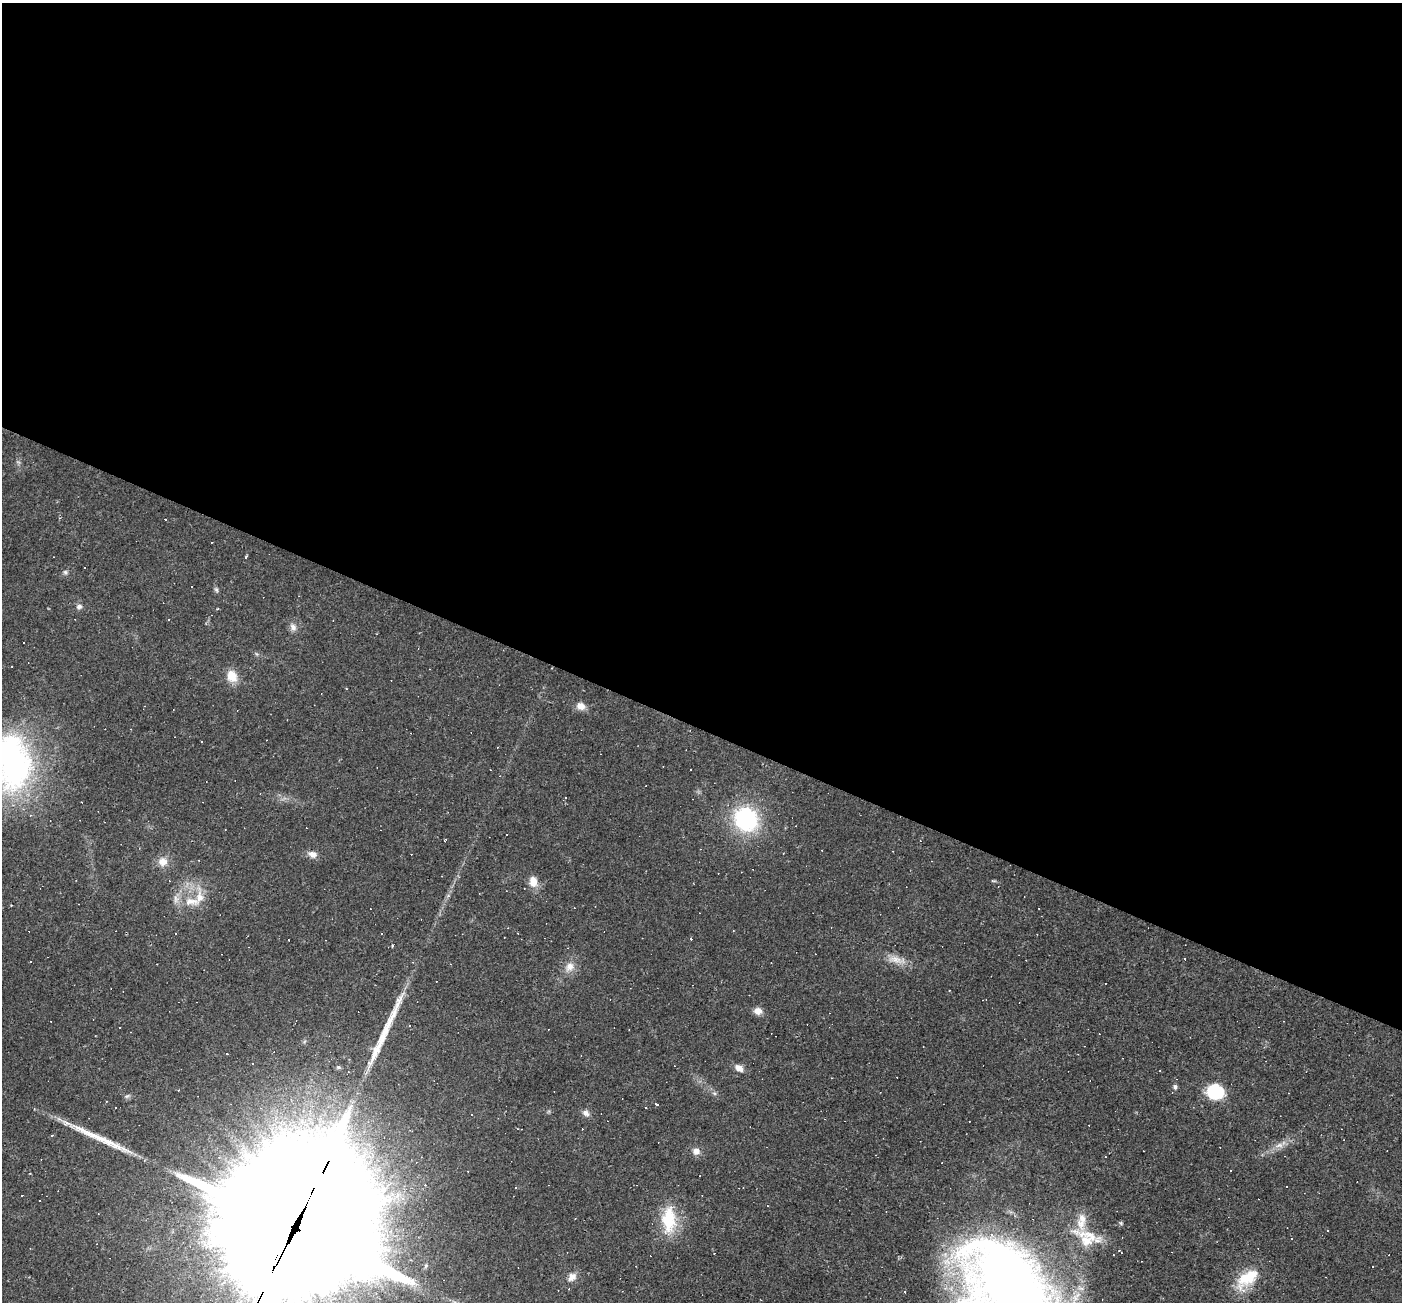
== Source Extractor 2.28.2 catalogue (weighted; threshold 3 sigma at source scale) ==
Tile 3 of 4 x 4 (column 3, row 1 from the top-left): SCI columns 2799-4198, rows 4174-5473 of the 5597 x 5610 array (HDU 1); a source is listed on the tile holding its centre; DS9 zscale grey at full resolution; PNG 1404 x 1304 px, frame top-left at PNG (2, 3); no overlay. Shown black and unused: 56% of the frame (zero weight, under 2 of 3 exposures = <1% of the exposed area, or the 3 px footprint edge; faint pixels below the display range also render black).
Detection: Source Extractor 2.28.2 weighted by HDU 2 'WHT'; one run over the whole footprint, this tile lists its part. Background 0.0188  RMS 0.0044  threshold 0.0199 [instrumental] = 3 sigma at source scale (4.5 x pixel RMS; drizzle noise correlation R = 1.50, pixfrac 1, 0.05/0.05 arcsec/px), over >= 5 px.
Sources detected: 110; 50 cosmic-ray / hot-pixel residue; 2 long thin detections or spike segments (spike, bleed or trail) — not listed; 3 inside a brighter listed object's ellipse — not listed separately; the other 55 listed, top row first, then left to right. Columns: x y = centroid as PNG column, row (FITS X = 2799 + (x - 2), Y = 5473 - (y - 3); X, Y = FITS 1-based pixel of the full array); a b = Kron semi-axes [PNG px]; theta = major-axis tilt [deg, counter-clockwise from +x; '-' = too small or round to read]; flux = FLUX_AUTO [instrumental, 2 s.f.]
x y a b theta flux
246 557 3 3 - 4.4
65 572 7 6 - 0.99
216 589 7 5 -73 0.93
79 606 7 6 - 1.6
218 609 3 2 - 0.38
168 620 3 2 - 0.4
293 627 10 8 -55 2.4
24 643 2 2 - 0.31
232 676 14 11 -68 7.1
346 689 3 2 - 0.36
581 706 10 9 - 3.6
201 742 2 2 - 0.34
13 762 74 43 -83 120
691 769 2 2 - 0.49
565 798 3 3 - 7.2
746 819 23 20 -48 52
225 830 3 2 - 0.29
506 834 2 2 - 0.35
446 840 3 3 - 0.83
312 854 12 8 -19 2.8
163 862 12 11 - 4.6
993 881 8 3 -5 0.56
533 882 13 10 -83 4.9
191 901 28 12 -6 8.6
11 905 4 2 - 0.33
1038 908 3 2 - 0.31
896 960 28 10 -13 5.8
30 962 3 2 - 0.62
570 967 15 12 53 4.5
949 990 2 2 - 0.32
758 1011 10 8 -12 3
410 1025 3 3 - 0.88
739 1068 11 8 -30 3
1160 1071 2 2 - 0.31
1175 1087 8 5 -89 1
1215 1092 15 13 -11 22
714 1093 6 4 -18 0.76
127 1096 7 4 43 0.86
657 1105 3 3 - 7.5
646 1108 3 2 - 0.37
586 1113 10 7 -40 2.1
1279 1145 14 6 12 3
696 1151 10 9 - 2.8
1230 1170 3 3 - 0.52
516 1187 3 2 - 0.81
40 1201 2 2 - 0.35
669 1220 37 19 -90 18
1081 1222 51 17 76 12
1121 1223 6 5 - 0.64
294 1230 79 40 62 45000
1328 1231 3 3 - 0.97
1119 1251 5 3 - 0.91
572 1277 12 9 48 3
1247 1278 34 17 39 16
1008 1282 97 63 -39 500
Overlapping masked pixels (flux is a lower limit): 1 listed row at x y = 294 1230
Isophote crosses this tile's border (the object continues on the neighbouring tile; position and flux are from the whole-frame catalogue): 3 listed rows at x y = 13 762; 294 1230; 1008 1282